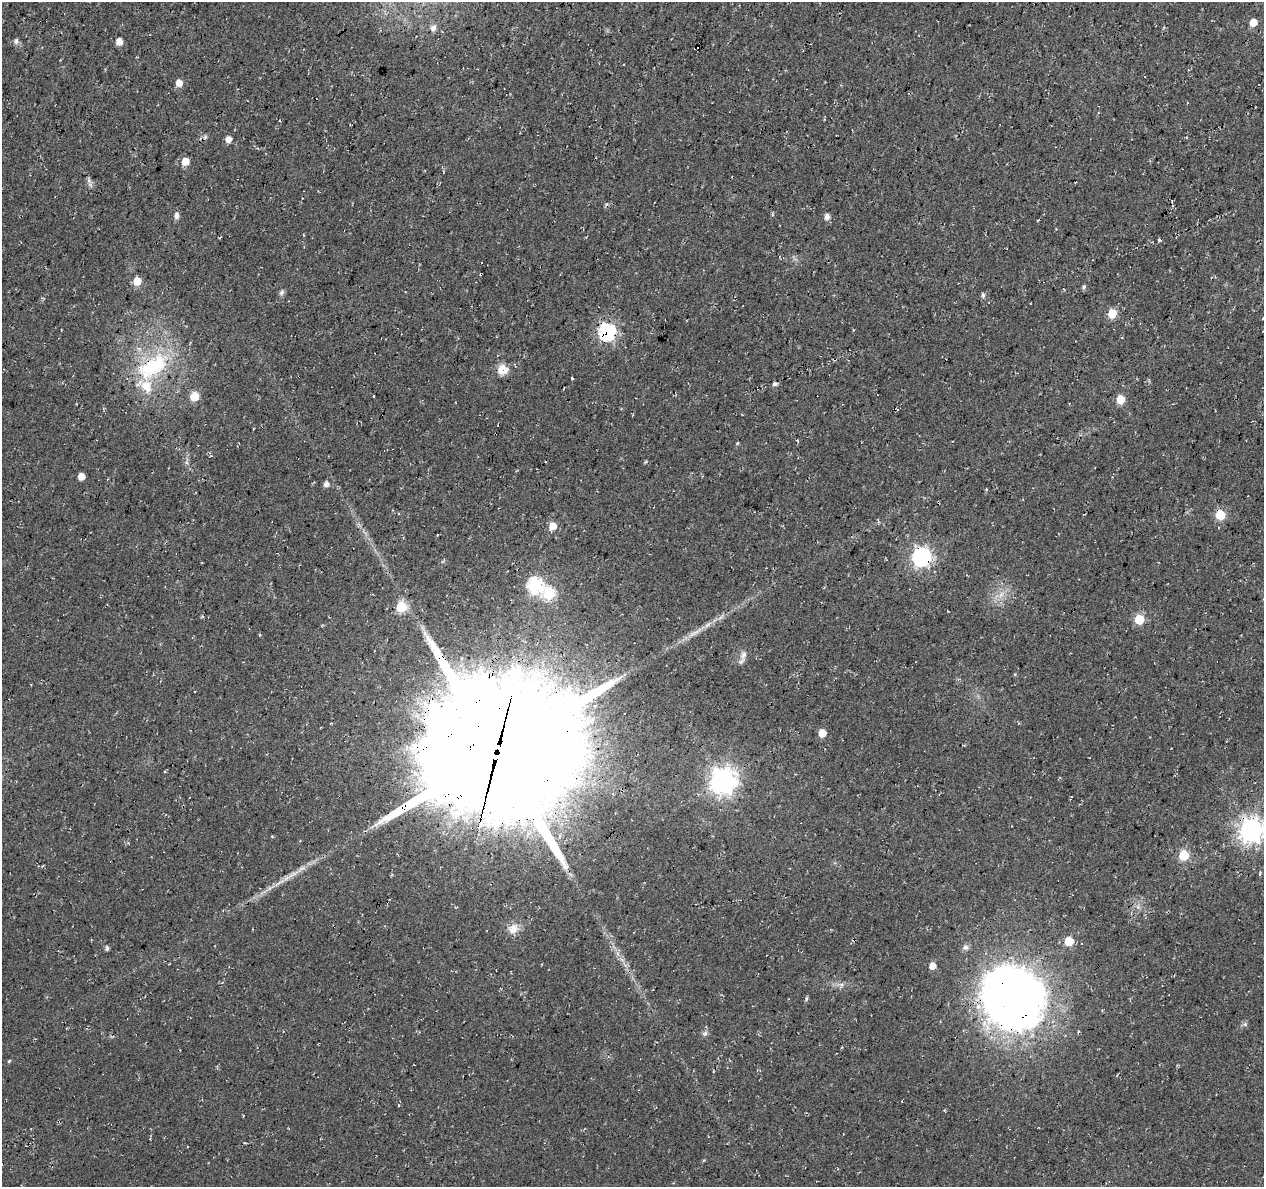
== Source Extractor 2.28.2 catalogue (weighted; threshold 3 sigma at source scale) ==
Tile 10 of 4 x 4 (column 2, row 3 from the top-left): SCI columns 1263-2524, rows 1410-2594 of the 5059 x 5250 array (HDU 1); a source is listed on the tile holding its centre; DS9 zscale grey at full resolution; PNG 1266 x 1189 px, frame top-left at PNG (2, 2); no overlay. Shown black and unused: <1% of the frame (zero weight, under 3 of 4 exposures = <1% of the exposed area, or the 3 px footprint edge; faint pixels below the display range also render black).
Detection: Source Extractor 2.28.2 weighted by HDU 2 'WHT'; one run over the whole footprint, this tile lists its part. Background 0.0177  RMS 0.0054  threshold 0.0241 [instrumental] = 3 sigma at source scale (4.5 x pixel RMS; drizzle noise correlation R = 1.50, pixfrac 1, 0.0396/0.0396 arcsec/px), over >= 5 px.
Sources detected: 66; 4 inside a brighter object's white glare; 3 cosmic-ray / hot-pixel residue — not listed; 2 inside a brighter listed object's ellipse — not listed separately; the other 57 listed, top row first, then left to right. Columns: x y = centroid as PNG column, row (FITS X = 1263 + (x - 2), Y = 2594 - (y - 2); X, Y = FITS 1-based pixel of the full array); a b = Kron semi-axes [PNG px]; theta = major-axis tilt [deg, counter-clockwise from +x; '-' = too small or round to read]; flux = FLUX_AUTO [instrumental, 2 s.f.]
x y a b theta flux
1253 23 5 5 - 7.5
433 28 9 8 - 2.3
16 41 8 6 76 1.5
119 42 5 5 - 5.1
696 48 4 2 - 0.87
179 83 6 5 - 4.8
205 137 6 5 - 1.2
228 139 5 5 - 4.1
185 161 6 6 - 7.7
89 180 7 4 -72 1.1
176 215 6 5 - 2.8
827 217 6 5 - 2.9
1159 240 4 3 - 0.8
137 281 6 6 - 9.9
1084 287 6 5 - 0.99
281 293 8 6 58 1.5
983 295 6 5 - 1.5
1112 313 6 5 - 19
607 332 7 7 - 130
152 366 52 26 35 46
502 370 13 12 - 6.2
775 384 5 4 - 1.7
374 396 3 3 - 1
194 397 6 5 - 19
1120 399 6 6 - 11
498 425 3 2 - 0.52
798 441 5 3 - 0.49
737 443 5 4 - 0.58
81 476 5 5 - 6.6
326 484 6 5 - 2.6
986 489 4 3 - 0.53
1220 515 6 5 - 30
553 526 6 5 - 7.7
921 557 7 7 - 220
535 585 7 7 - 99
549 594 6 6 - 50
1001 594 11 4 56 2.3
401 607 6 6 - 39
1139 619 6 5 - 24
695 632 30 5 32 6.2
743 655 15 7 69 2.9
822 733 5 5 - 9.3
497 752 52 47 18 19000
722 781 9 9 - 550
1251 830 8 8 - 470
1184 855 6 6 - 28
293 874 21 4 32 4.8
513 929 15 12 49 5.6
1069 941 6 6 - 14
965 947 8 7 - 1.9
107 948 6 4 89 1.2
932 966 5 5 - 5.2
995 989 12 10 64 230
806 999 7 3 -84 0.84
1245 1024 6 5 - 1.1
705 1034 8 6 37 1.5
9 1061 5 3 - 0.58
Overlapping masked pixels (flux is a lower limit): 8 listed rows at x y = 696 48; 607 332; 152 366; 1220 515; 921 557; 497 752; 1251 830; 995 989
Isophote crosses this tile's border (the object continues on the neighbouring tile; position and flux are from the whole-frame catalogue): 1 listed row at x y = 1251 830
Unlisted compact peaks at least as high as the median listed source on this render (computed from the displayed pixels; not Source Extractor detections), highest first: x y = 572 378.